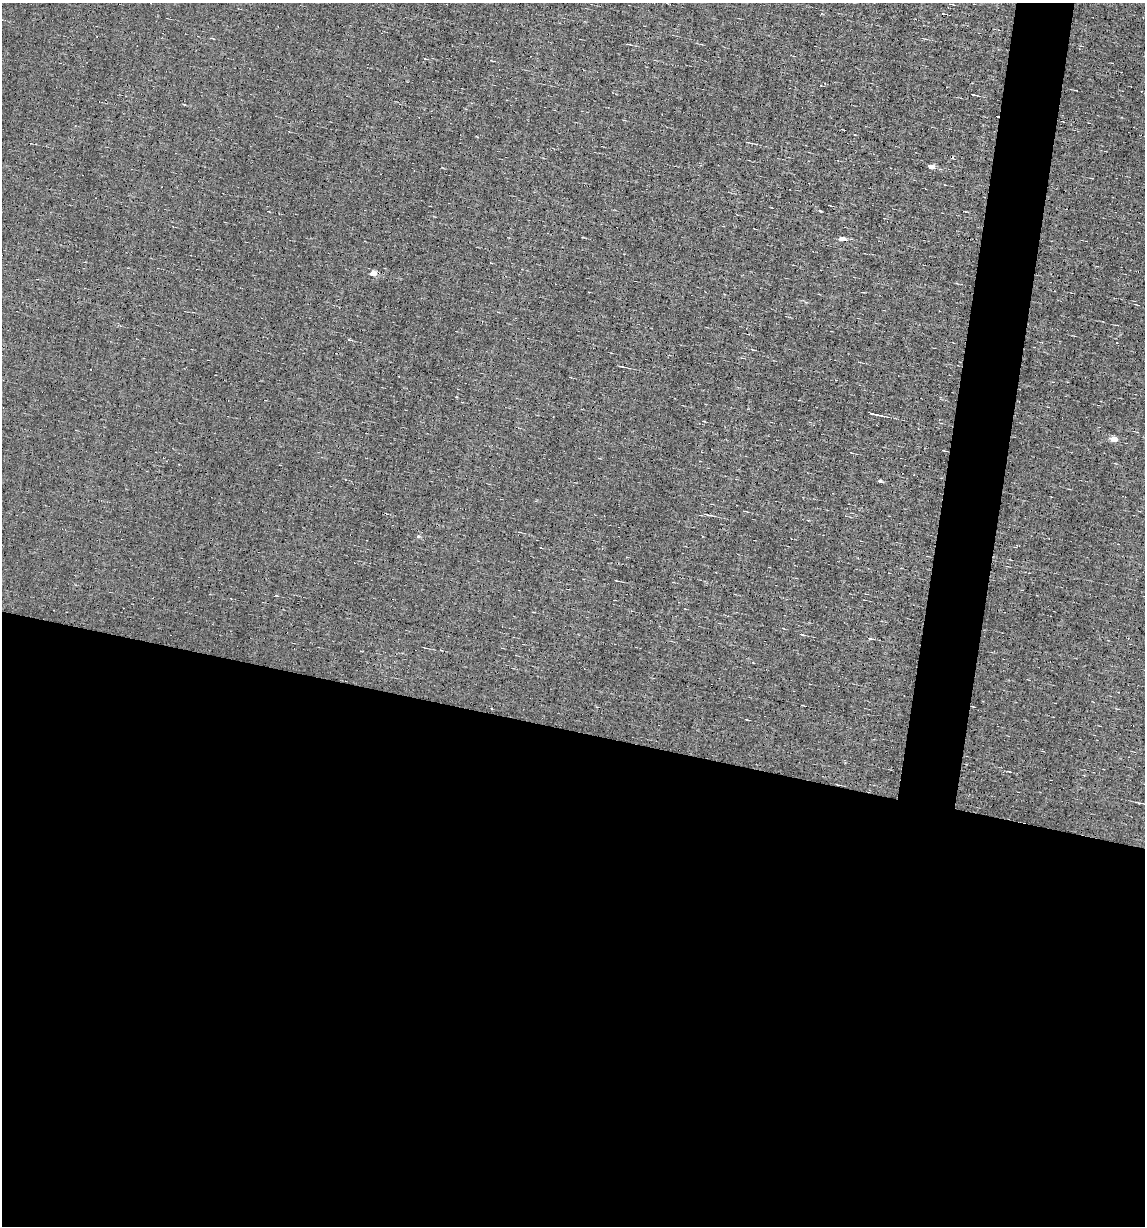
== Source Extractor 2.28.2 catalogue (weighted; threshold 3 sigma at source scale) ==
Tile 14 of 4 x 4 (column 2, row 4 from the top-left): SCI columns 1259-2401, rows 1-1224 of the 4919 x 4895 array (HDU 1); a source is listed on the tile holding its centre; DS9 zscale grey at full resolution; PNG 1147 x 1228 px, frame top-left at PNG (2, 3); no overlay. Shown black and unused: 44% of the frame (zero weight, under 5 of 9 exposures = <1% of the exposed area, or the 3 px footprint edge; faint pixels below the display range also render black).
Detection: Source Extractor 2.28.2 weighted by HDU 2 'WHT'; one run over the whole footprint, this tile lists its part. Background 0.0012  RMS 0.038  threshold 0.157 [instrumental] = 3 sigma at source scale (4.09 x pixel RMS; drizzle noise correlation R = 1.36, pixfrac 0.8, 0.05/0.05 arcsec/px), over >= 5 px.
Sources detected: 16; all 16 listed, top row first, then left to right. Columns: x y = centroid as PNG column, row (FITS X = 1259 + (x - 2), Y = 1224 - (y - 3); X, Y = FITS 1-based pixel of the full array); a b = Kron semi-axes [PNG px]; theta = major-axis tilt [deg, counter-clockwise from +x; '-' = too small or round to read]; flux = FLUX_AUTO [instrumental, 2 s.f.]
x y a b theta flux
943 14 4 3 - 2.5
973 95 7 2 -10 5.1
997 116 3 2 - 3.6
747 142 3 3 - 3.4
930 167 5 4 - 35
842 239 5 4 - 29
372 273 5 4 - 43
621 366 8 2 -11 4.3
875 414 14 2 -13 17
1115 439 5 4 - 50
880 481 6 4 -10 5.7
706 514 6 2 -12 3.7
418 536 5 4 - 5.9
617 581 4 2 - 2.2
802 634 6 2 -19 4.1
871 639 5 3 - 3.5
Overlapping masked pixels (flux is a lower limit): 1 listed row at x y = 997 116
Unlisted compact peaks at least as high as the median listed source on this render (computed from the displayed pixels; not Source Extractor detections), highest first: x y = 820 211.